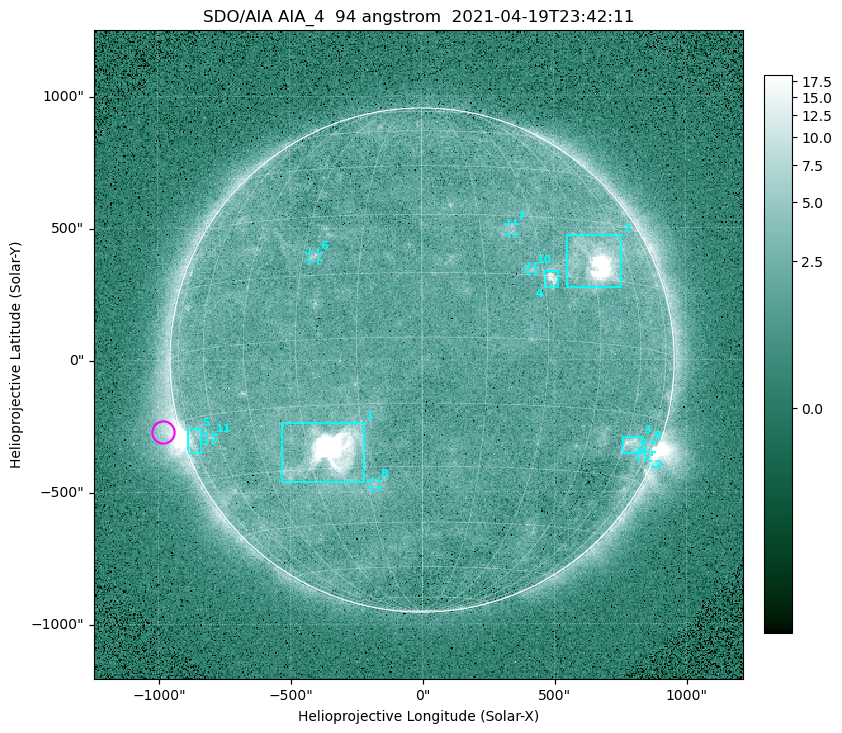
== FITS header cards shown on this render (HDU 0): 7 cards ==
TELESCOP= 'SDO/AIA '
INSTRUME= 'AIA_4   '
WAVELNTH=                   94
WAVEUNIT= 'angstrom'
DATE-OBS= '2021-04-19T23:42:11.12'
CTYPE1  = 'HPLN-TAN'
CTYPE2  = 'HPLT-TAN'

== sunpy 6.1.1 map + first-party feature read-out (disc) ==
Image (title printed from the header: SDO/AIA AIA_4  94 angstrom  2021-04-19T23:42:11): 512 x 512 px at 4.8 arcsec/px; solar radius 955 arcsec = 199 px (full disc in frame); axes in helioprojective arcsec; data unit not stated in the header (colour bar unlabelled)
Orientation: roll -0.138 deg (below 1 deg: not rotated)
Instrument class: DISC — disc imager (sunpy class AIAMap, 94 A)
Bright regions (active regions / flare kernels): reference = the median radial profile (limb darkening/brightening removed); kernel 5 px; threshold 5 sigma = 2.6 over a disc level ~1.79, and >= 1.15x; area >= 9 px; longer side >= 5 px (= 24 arcsec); searched inside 0.97 R_sun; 12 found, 12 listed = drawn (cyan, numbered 1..; 7 of them under ~33 arcsec drawn as corner ticks so the feature stays visible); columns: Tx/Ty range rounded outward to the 10 arcsec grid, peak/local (2 s.f.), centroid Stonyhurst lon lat
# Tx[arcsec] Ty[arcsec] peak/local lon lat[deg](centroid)
1 -540..-220 -460..-230 1862 -23 -26
2 550..760 270..470 59 +47 +19
3 760..830 -360..-290 4.8 +64 -22
4 460..520 270..340 6.8 +32 +14
5 -890..-840 -350..-260 6 -73 -19
6 -430..-390 380..410 3.2 -27 +20
7 330..360 470..520 2.8 +23 +26
8 -190..-170 -480..-450 3 -13 -34
9 840..870 -350..-310 2.8 +75 -22
10 400..430 330..360 2.8 +27 +16
11 -820..-790 -300..-280 2.7 -63 -20
12 820..850 -380..-350 2.3 +72 -24
Off-limb structures (1.02-1.3 R_sun): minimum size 50 px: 6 found; the strongest spans PA ~90..115 deg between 1.02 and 1.21 R_sun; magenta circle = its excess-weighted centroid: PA ~105 deg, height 1.07 R_sun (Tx ~-980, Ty ~-270 arcsec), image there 4.9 x the reference